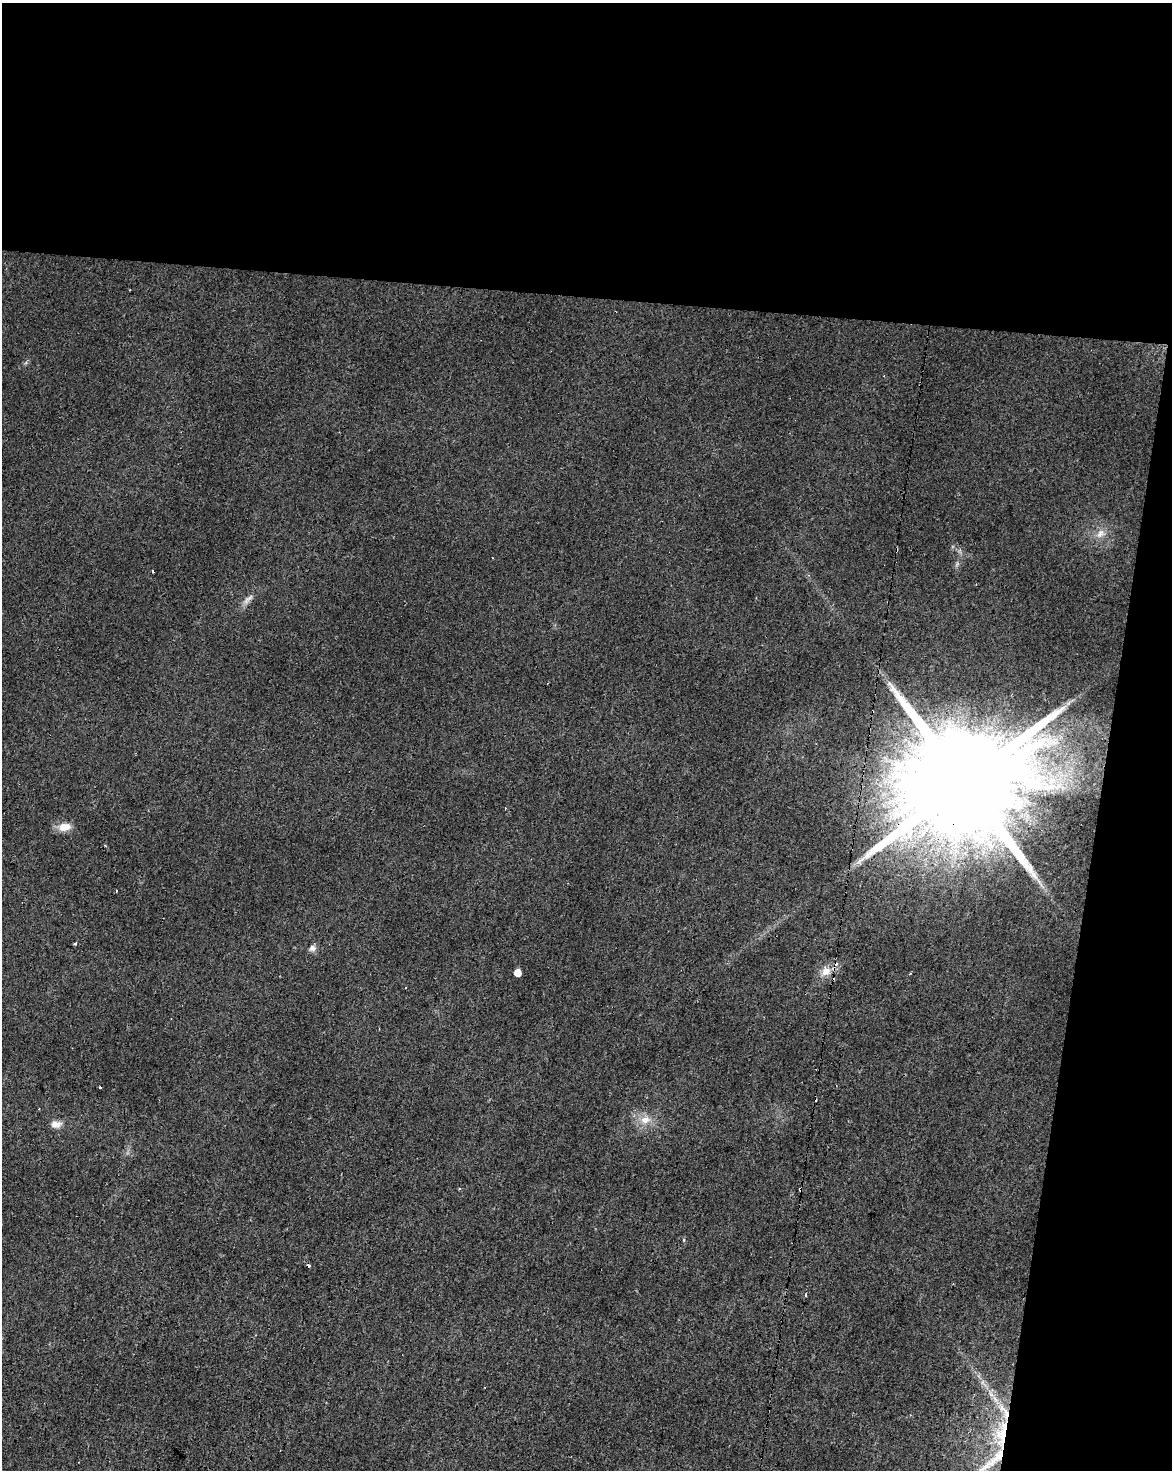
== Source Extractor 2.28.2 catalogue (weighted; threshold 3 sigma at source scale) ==
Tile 4 of 4 x 3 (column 4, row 1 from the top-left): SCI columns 3518-4687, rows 3220-4687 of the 4687 x 4912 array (HDU 1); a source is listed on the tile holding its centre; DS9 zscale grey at full resolution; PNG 1174 x 1472 px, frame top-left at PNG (2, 3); no overlay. Shown black and unused: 26% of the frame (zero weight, under 2 of 3 exposures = <1% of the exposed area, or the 3 px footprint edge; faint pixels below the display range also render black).
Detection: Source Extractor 2.28.2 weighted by HDU 2 'WHT'; one run over the whole footprint, this tile lists its part. Background 0.0282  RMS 0.0063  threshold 0.0281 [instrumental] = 3 sigma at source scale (4.5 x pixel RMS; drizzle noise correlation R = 1.50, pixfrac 1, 0.0396/0.0396 arcsec/px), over >= 5 px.
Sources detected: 29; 6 cosmic-ray / hot-pixel residue — not listed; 2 inside a brighter listed object's ellipse — not listed separately; the other 21 listed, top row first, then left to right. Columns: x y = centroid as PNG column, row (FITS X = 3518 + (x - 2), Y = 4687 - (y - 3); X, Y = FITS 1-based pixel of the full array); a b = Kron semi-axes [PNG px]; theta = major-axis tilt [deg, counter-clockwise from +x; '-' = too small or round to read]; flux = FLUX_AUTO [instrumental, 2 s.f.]
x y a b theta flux
1100 533 14 10 49 5.3
152 571 3 3 - 2.8
248 599 20 5 43 3.6
964 783 38 27 73 26000
505 808 3 2 - 0.61
65 827 17 11 10 6.9
116 891 3 2 - 1.5
75 943 4 3 - 0.98
312 948 9 8 - 2.6
826 971 14 12 20 6.8
517 973 5 5 - 7.3
910 973 3 2 - 0.68
100 1087 3 2 - 1.3
645 1120 14 11 10 7.2
56 1124 13 8 3 4.6
459 1189 3 2 - 1.5
800 1189 3 3 - 1.1
684 1240 5 3 - 0.65
806 1294 4 3 - 1.3
1002 1435 41 17 86 36
987 1465 42 9 40 19
Overlapping masked pixels (flux is a lower limit): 3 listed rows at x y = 964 783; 800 1189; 1002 1435
Isophote crosses this tile's border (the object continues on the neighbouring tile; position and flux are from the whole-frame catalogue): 1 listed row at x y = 987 1465